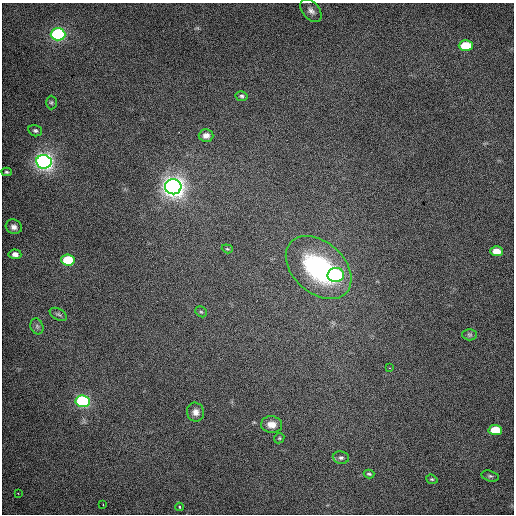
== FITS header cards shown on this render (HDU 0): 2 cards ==
NAXIS1  =                  512 / Axis length
NAXIS2  =                  512 / Axis length

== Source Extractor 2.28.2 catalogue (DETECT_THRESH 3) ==
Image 512 x 512 px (HDU 0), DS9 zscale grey, 1 PNG px = 1 image px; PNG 516 x 516 px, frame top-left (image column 1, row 512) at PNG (2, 3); each listed source drawn as its Kron ellipse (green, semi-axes under 4 px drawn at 4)
Background 536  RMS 3.1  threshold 9.23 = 3 sigma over >= 5 px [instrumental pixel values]
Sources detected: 34; all 34 listed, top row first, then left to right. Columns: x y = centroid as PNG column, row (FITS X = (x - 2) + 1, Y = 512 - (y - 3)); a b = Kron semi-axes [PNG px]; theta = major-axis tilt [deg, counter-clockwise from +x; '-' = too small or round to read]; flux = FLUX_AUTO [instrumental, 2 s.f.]
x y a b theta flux
311 11 13 8 -51 1100
58 34 7 6 - 47000
466 46 7 5 0 7500
242 96 6 5 - 390
51 103 7 5 90 380
35 131 7 5 -15 500
206 135 7 6 - 1100
44 162 8 6 -6 130000
6 172 5 4 - 320
173 187 8 7 - 200000
14 227 8 7 - 980
227 249 5 4 - 270
496 251 6 5 - 2400
15 254 6 4 -5 1000
68 260 7 5 -6 10000
319 268 37 25 -42 30000
336 275 8 7 - 34000
201 312 6 5 - 310
58 314 9 5 -28 520
37 326 8 6 -70 550
469 335 7 5 -1 360
390 368 3 2 - 140
83 401 7 6 - 42000
195 412 9 8 - 1200
272 425 10 8 -7 2100
495 430 7 5 -3 7400
279 438 5 4 - 260
341 458 8 6 -7 530
369 474 5 3 - 290
490 476 9 5 -14 440
432 479 6 4 -19 290
18 493 2 2 - 130
103 504 3 2 - 190
180 507 4 3 - 330